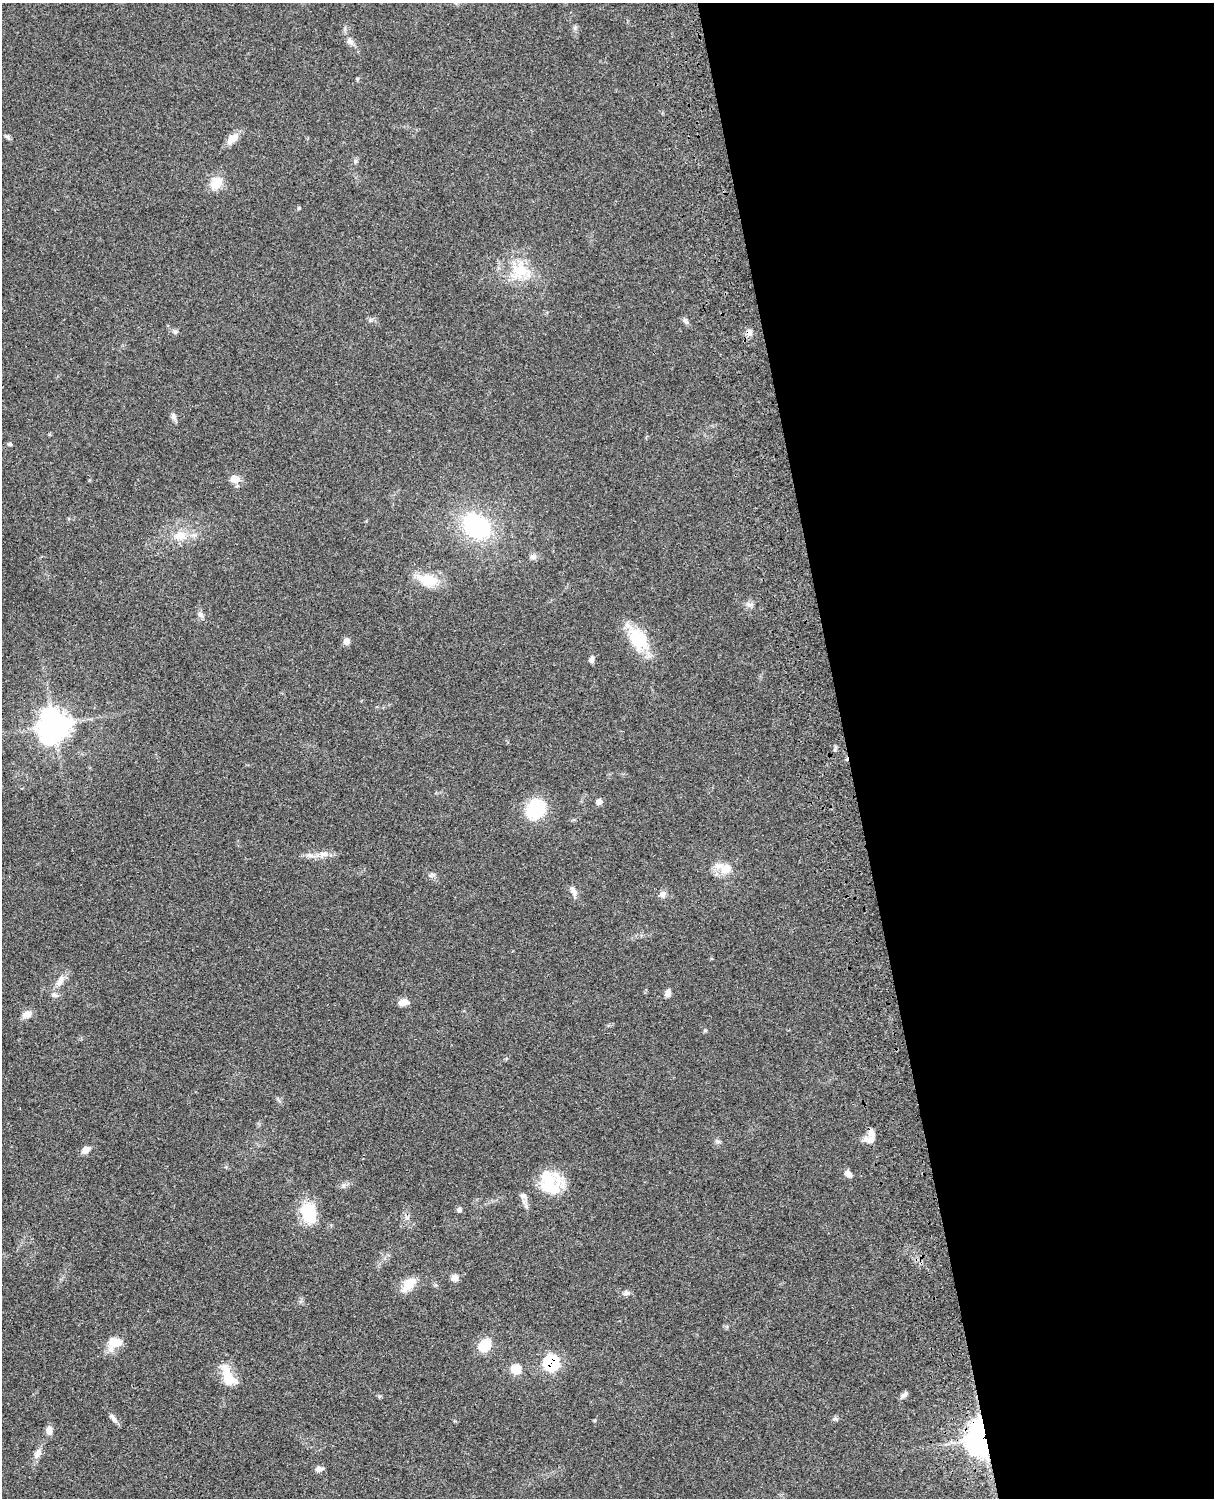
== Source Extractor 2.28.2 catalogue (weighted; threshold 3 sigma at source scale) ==
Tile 8 of 4 x 3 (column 4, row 2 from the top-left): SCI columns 3760-4971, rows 1772-3267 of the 5092 x 4924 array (HDU 1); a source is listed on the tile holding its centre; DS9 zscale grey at full resolution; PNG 1216 x 1500 px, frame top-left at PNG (2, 3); no overlay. Shown black and unused: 30% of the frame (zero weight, under 3 of 4 exposures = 6% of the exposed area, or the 3 px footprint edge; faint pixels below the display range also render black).
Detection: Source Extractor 2.28.2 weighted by HDU 2 'WHT'; one run over the whole footprint, this tile lists its part. Background 0.0791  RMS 0.0058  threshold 0.026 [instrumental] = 3 sigma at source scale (4.5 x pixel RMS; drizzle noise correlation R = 1.50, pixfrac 1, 0.05/0.05 arcsec/px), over >= 5 px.
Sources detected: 64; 1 inside a brighter object's white glare — not listed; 5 inside a brighter listed object's ellipse — not listed separately; the other 58 listed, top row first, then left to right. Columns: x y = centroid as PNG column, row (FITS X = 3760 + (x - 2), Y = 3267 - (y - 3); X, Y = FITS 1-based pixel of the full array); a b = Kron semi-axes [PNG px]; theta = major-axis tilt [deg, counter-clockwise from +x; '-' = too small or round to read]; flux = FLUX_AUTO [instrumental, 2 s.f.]
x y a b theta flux
350 41 9 8 - 2.3
7 136 7 4 -18 1.1
232 138 17 10 41 5.3
216 183 16 13 65 9.2
299 208 5 4 - 0.66
520 271 21 20 - 18
685 321 10 6 -51 1.7
175 332 6 5 - 1.1
749 332 10 7 -84 2.6
174 416 10 6 -71 2
10 444 5 4 - 0.96
235 479 11 9 -11 5.5
476 526 22 16 -36 75
180 535 17 12 20 8.6
533 557 9 7 1 1.9
428 580 24 16 -18 14
749 604 10 6 -36 1.9
200 615 10 6 -45 1.8
638 638 31 21 -62 23
346 641 9 7 68 3
592 659 9 5 86 2
53 725 11 11 - 640
599 802 8 6 14 2.2
536 809 18 16 59 29
323 854 14 8 8 4.3
726 869 18 14 10 8.5
431 875 8 5 24 1.3
573 891 13 7 -65 2.7
663 894 8 8 - 2.3
60 981 19 8 62 5.1
668 993 10 6 82 2.4
403 1002 12 8 10 4
27 1014 12 9 28 3.9
871 1133 10 7 -65 3.3
866 1139 10 9 - 3
718 1141 7 4 0 1.1
86 1150 10 7 36 3.5
848 1173 9 7 -46 2.7
547 1177 36 17 -17 18
523 1196 8 7 - 2.1
459 1210 6 6 - 1.6
308 1212 27 18 -72 18
407 1217 7 5 -30 1.5
455 1278 8 7 - 3.1
409 1284 24 11 47 8.2
626 1293 9 7 8 2
116 1342 18 12 2 8.4
485 1345 12 10 44 15
551 1363 8 8 - 79
516 1369 12 10 -4 7.4
228 1378 27 16 -59 12
903 1395 11 5 40 2
113 1418 16 5 -54 2.2
835 1419 7 5 -29 1
49 1430 10 8 -85 3.2
981 1438 14 9 -80 710
37 1454 15 8 64 3.6
319 1469 10 6 5 2.5
Overlapping masked pixels (flux is a lower limit): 3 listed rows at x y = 871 1133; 551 1363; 981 1438
Unlisted compact peaks at least as high as the median listed source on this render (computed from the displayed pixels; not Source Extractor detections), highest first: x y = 705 1030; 575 28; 355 161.